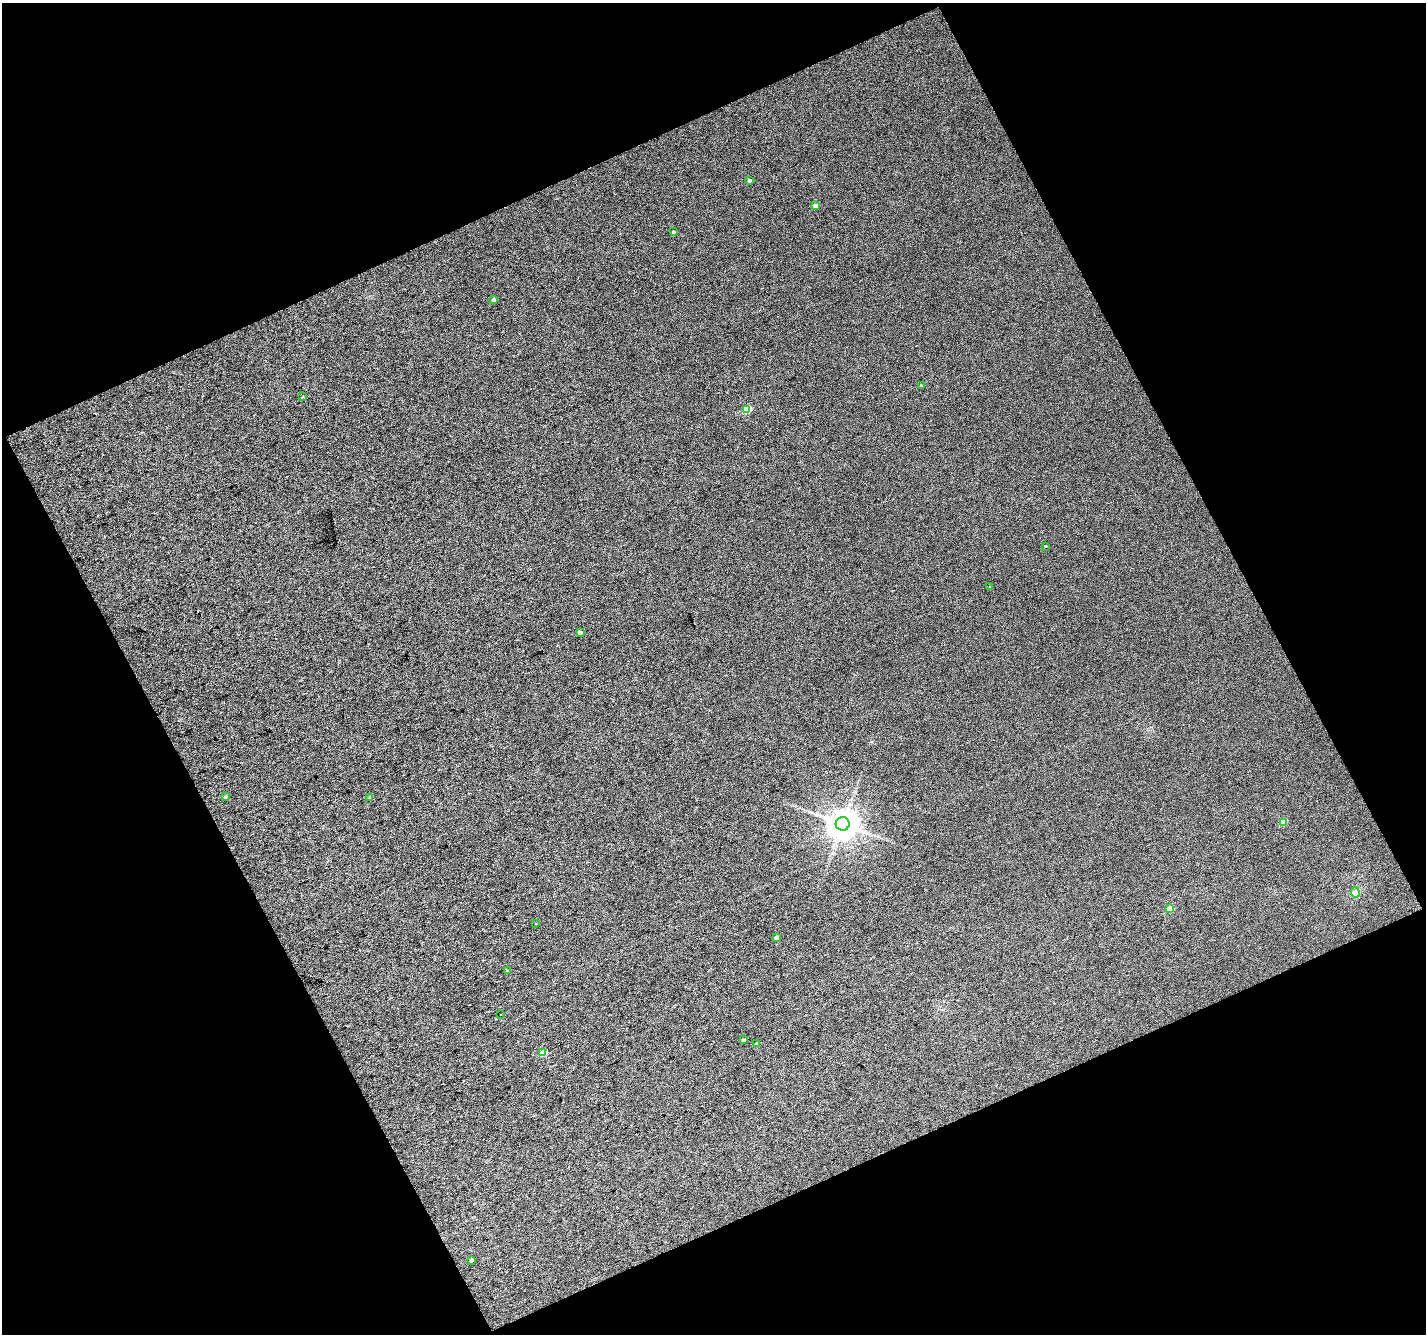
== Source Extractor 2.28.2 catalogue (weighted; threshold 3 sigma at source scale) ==
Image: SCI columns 2-2849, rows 74-2736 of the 2849 x 2792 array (HDU 1 of 3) = the unmasked area's bounding box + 8 px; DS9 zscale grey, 2 x 2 block average (1 PNG px = mean of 2 x 2 image px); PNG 1428 x 1336 px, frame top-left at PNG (2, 3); each listed source drawn as its Kron ellipse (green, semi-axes under 4 px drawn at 4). Shown black and unused: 45% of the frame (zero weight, under 3 of 4 exposures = <1% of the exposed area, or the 3 px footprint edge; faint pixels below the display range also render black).
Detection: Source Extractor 2.28.2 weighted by HDU 2 'WHT'. Background 0.0154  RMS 0.011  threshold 0.0502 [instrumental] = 3 sigma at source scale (4.5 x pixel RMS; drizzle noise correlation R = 1.50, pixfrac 1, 0.0396/0.0396 arcsec/px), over >= 5 px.
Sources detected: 26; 1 cosmic-ray / hot-pixel residue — neither listed nor drawn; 1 inside a brighter listed object's ellipse — not listed separately; the other 24 listed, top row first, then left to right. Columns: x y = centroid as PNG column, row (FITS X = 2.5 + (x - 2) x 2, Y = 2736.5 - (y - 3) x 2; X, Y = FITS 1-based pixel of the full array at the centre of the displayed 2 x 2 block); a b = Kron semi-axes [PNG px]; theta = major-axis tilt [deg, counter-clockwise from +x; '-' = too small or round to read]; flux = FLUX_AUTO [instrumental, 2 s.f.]
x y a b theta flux
749 180 3 3 - 7.3
815 206 3 3 - 18
673 232 2 2 - 3.9
494 300 3 3 - 6.1
921 386 3 3 - 3.2
303 397 3 2 - 1.8
747 409 3 3 - 68
1045 546 2 2 - 1.7
990 587 2 2 - 1.4
580 632 3 3 - 8.8
225 797 4 3 - 4.3
369 798 3 3 - 2.6
1283 822 3 3 - 28
843 824 7 7 - 4100
1355 892 5 4 - 6.1
1170 908 3 3 - 27
536 924 2 2 - 1.1
777 937 3 3 - 11
508 971 4 3 - 3.5
501 1014 2 2 - 8.3
743 1040 3 2 - 3.5
757 1044 3 2 - 4.5
543 1053 3 3 - 45
472 1260 4 3 - 4.3